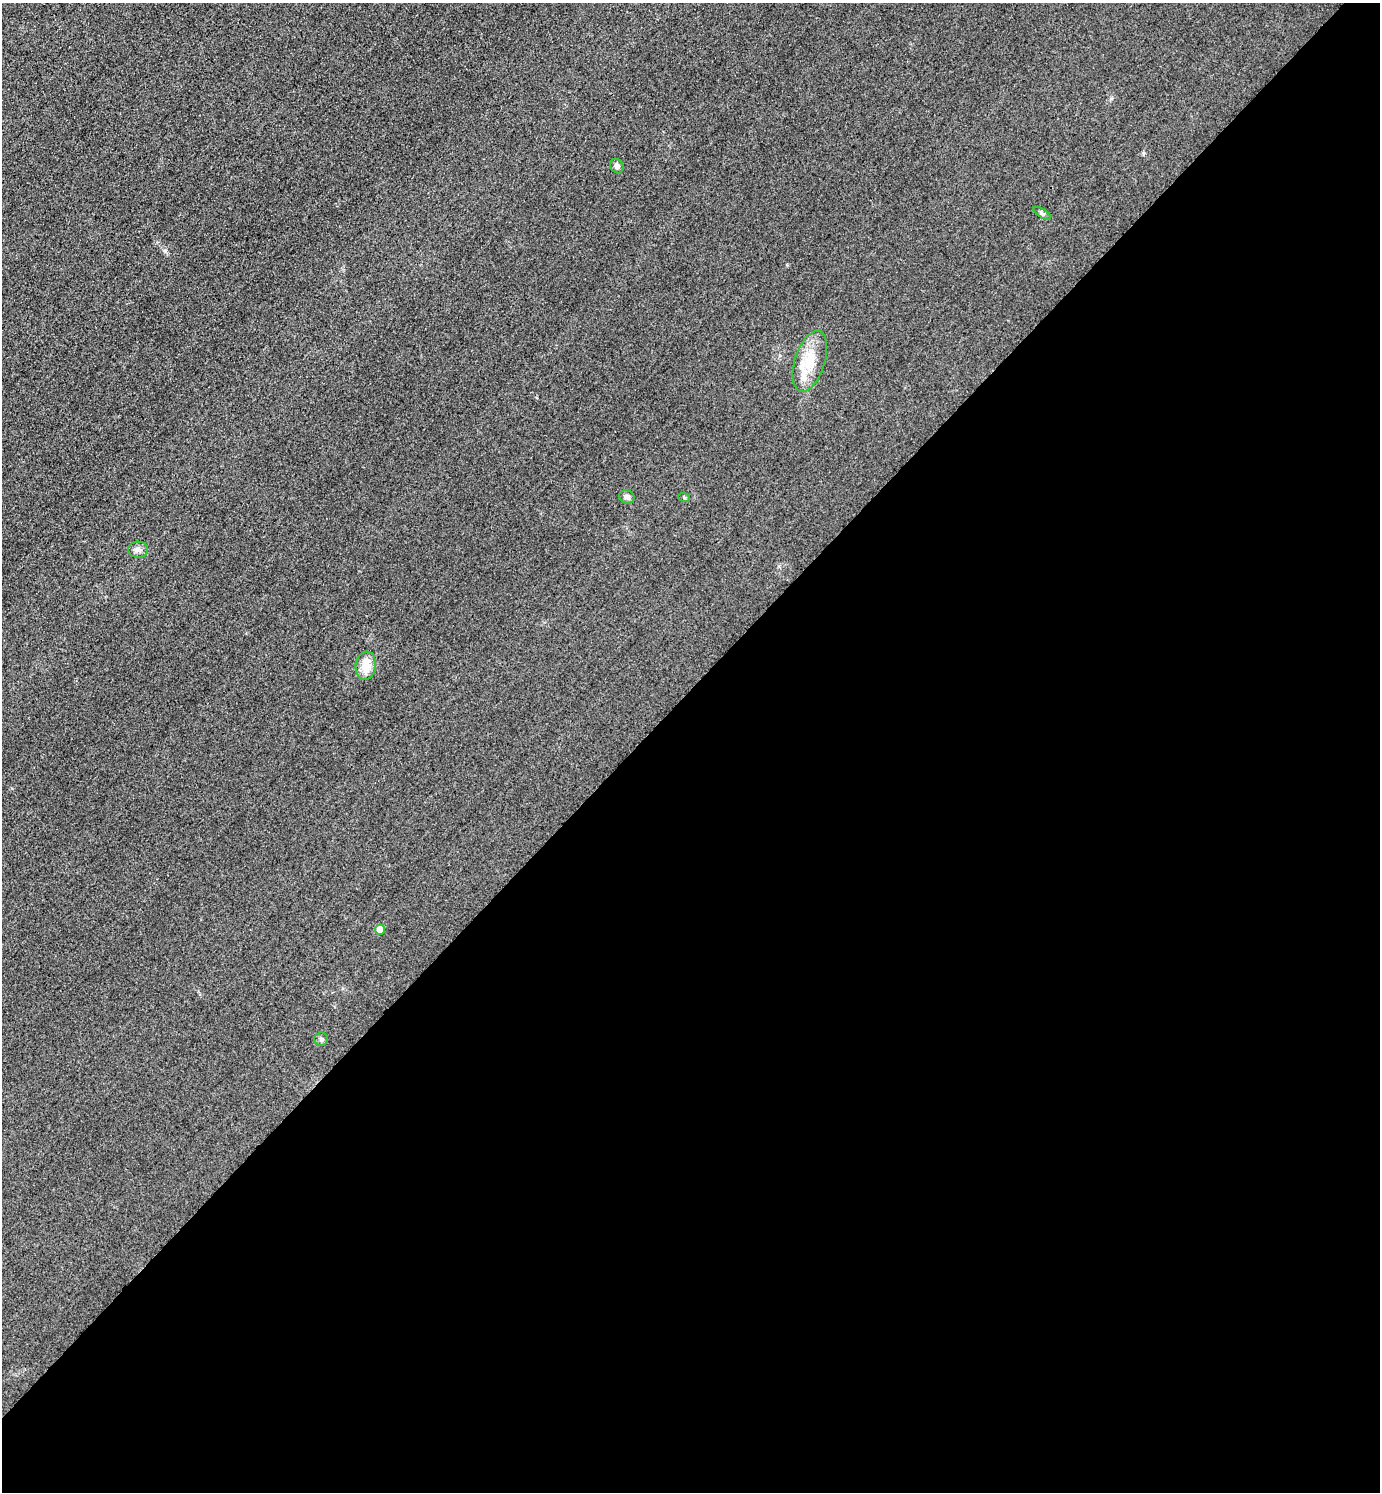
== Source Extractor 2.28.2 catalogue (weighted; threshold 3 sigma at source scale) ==
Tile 15 of 4 x 4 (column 3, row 4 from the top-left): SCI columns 3081-4458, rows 31-1520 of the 6019 x 6019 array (HDU 1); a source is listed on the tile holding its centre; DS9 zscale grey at full resolution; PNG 1382 x 1494 px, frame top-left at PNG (2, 3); each listed source drawn as its Kron ellipse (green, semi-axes under 4 px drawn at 4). Shown black and unused: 54% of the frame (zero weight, under 3 of 4 exposures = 3% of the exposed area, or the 3 px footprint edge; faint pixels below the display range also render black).
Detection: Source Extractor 2.28.2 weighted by HDU 2 'WHT'; one run over the whole footprint, this tile lists its part. Background 0.0756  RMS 0.017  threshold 0.0773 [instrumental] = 3 sigma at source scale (4.5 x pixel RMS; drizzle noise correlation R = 1.50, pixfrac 1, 0.05/0.05 arcsec/px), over >= 5 px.
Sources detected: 11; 2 inside a brighter listed object's ellipse — not listed separately; the other 9 listed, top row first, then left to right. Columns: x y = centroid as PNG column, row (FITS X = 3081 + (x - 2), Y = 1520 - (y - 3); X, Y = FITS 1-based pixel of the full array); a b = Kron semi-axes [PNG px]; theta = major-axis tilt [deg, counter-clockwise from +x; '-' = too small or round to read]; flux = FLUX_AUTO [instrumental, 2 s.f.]
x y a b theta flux
617 166 7 6 - 7.3
1042 213 10 3 -32 3.5
810 361 31 15 72 46
627 497 8 6 -21 6.6
684 497 6 4 -20 2
138 550 10 8 -2 7.4
366 666 14 10 82 27
380 930 5 5 - 27
321 1039 7 6 - 3.9